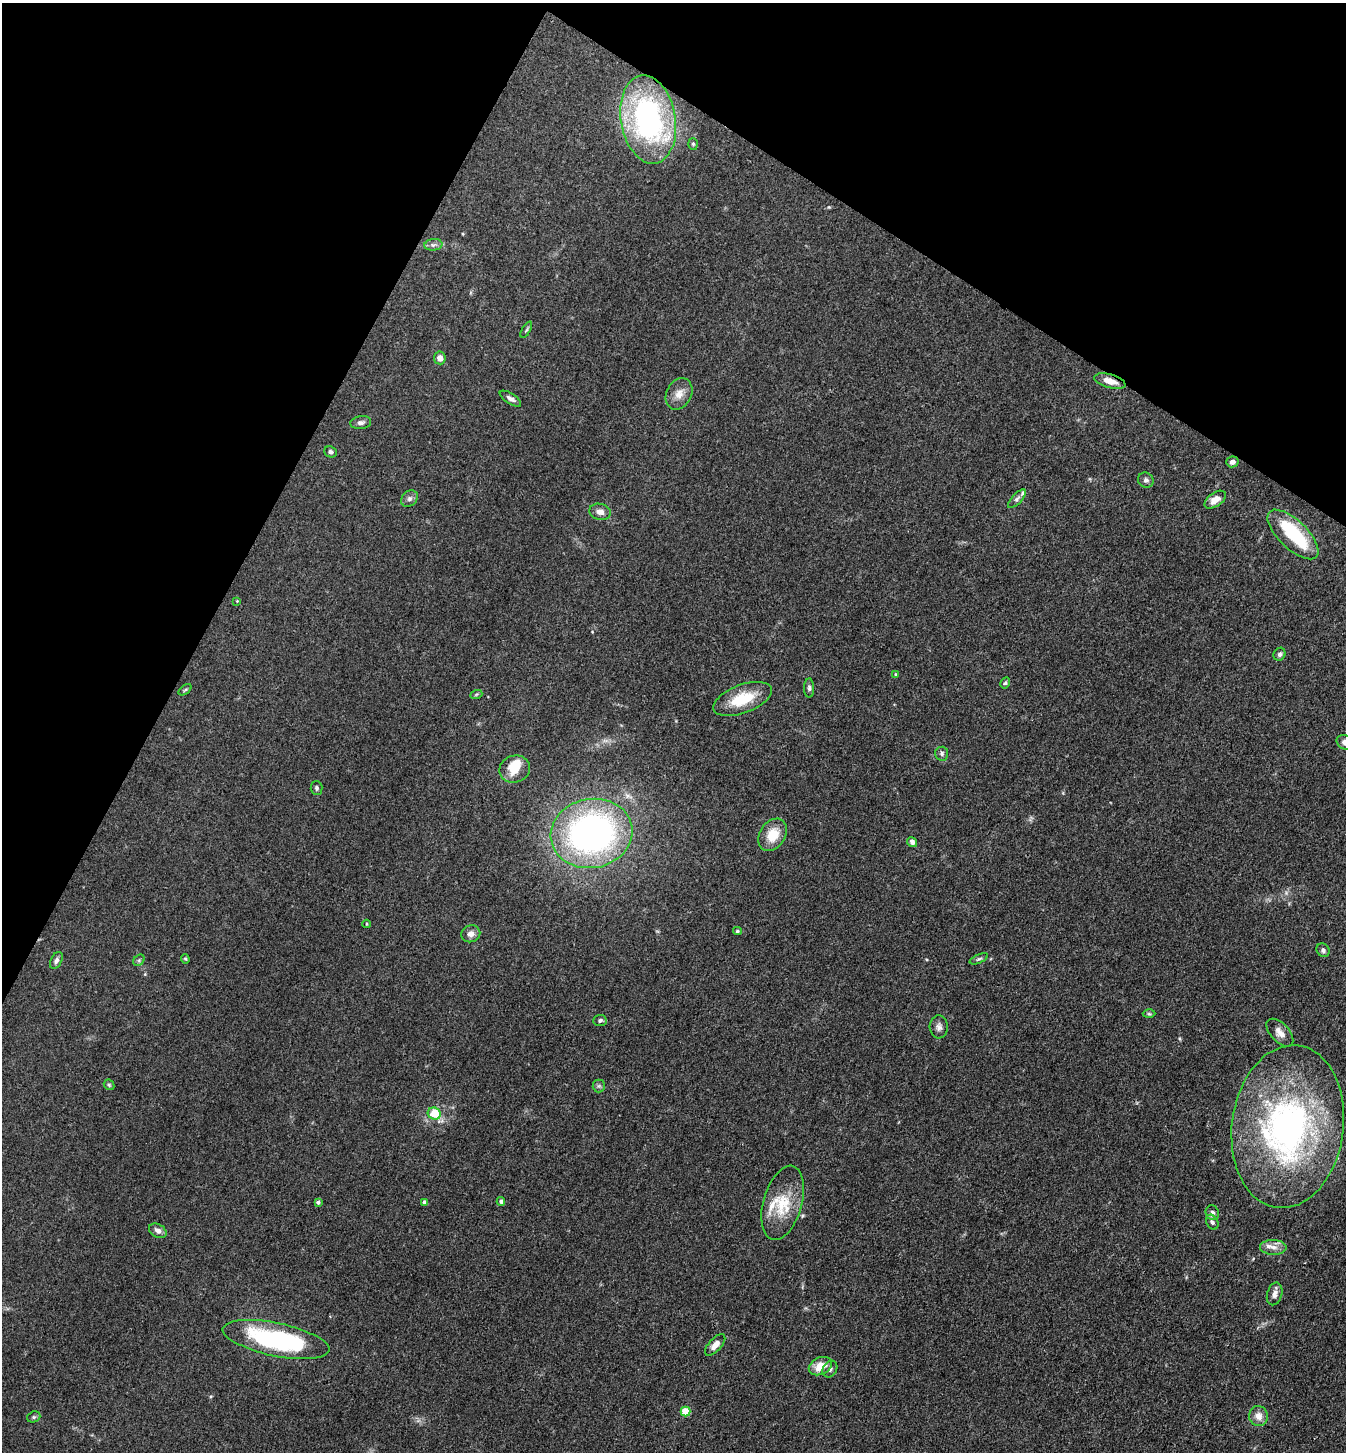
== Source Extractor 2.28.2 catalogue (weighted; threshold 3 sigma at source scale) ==
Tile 2 of 4 x 4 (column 2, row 1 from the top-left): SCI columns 1632-2975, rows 4353-5802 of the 5811 x 5804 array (HDU 1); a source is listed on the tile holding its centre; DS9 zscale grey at full resolution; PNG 1348 x 1454 px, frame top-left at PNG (2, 3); each listed source drawn as its Kron ellipse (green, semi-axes under 4 px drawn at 4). Shown black and unused: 25% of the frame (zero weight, under 3 of 4 exposures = <1% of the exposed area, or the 3 px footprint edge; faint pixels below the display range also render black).
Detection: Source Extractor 2.28.2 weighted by HDU 2 'WHT'; one run over the whole footprint, this tile lists its part. Background 0.0742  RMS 0.0062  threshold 0.0277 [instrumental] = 3 sigma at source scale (4.5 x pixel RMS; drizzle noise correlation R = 1.50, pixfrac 1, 0.05/0.05 arcsec/px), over >= 5 px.
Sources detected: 69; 2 inside a brighter object's white glare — neither listed nor drawn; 3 inside a brighter listed object's ellipse — not listed separately; the other 64 listed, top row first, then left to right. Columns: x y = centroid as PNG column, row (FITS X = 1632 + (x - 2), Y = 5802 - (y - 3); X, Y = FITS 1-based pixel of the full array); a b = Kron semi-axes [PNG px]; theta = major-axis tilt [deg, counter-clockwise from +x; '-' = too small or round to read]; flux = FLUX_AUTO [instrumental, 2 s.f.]
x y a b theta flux
648 119 44 27 -80 140
693 144 6 5 - 1.1
433 245 9 5 7 1.9
526 330 9 4 60 1.1
440 358 6 6 - 3.7
1110 381 16 6 -16 6.8
679 394 16 12 63 6.2
510 399 12 5 -32 2.4
361 423 10 6 7 2.1
331 452 6 5 - 1.5
1232 462 6 5 - 2.5
1146 480 8 7 - 1.8
409 499 9 7 45 2
1017 499 12 5 47 1.9
1215 500 12 7 34 5.5
600 512 11 8 -14 4
1293 534 32 14 -44 42
237 601 4 4 - 0.56
1280 654 7 5 60 1.5
896 674 4 3 - 0.6
1005 683 6 4 60 1
809 688 9 5 -89 1.6
185 690 7 4 37 0.89
476 695 6 4 21 0.8
743 699 31 14 21 21
1345 742 9 7 -27 3.2
942 754 7 6 - 1.7
515 769 15 13 23 10
317 788 7 6 - 1.3
592 833 41 34 11 220
773 835 17 12 57 13
912 842 5 4 - 2.3
367 924 4 3 - 0.5
737 931 4 4 - 0.87
471 934 9 8 - 3.3
1323 950 7 6 - 1.6
185 959 5 4 - 0.72
979 959 10 4 23 1.2
56 960 9 5 62 2.2
139 960 6 5 - 0.97
1149 1014 6 4 -1 0.9
600 1021 7 5 7 1.5
939 1027 11 9 -86 3
1280 1033 17 9 -47 4.9
109 1085 6 4 -44 0.87
599 1086 6 6 - 1.3
434 1114 6 6 - 16
1288 1127 82 56 82 220
501 1201 4 4 - 1.5
318 1202 4 4 - 1.4
425 1203 4 4 - 2.5
783 1203 38 19 74 22
1212 1213 7 6 - 2
1212 1222 8 5 -61 1.7
158 1231 9 6 -30 3
1273 1247 13 7 -1 4.2
1275 1294 11 7 74 3.2
276 1339 54 16 -12 90
715 1345 13 6 47 4.3
820 1366 12 8 26 9.5
830 1369 9 7 57 2.1
685 1411 5 5 - 22
1258 1416 10 9 - 5.2
34 1417 7 5 20 1.1
Overlapping masked pixels (flux is a lower limit): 1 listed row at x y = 1110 381
Isophote crosses this tile's border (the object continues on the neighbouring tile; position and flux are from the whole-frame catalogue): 1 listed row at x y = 1345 742